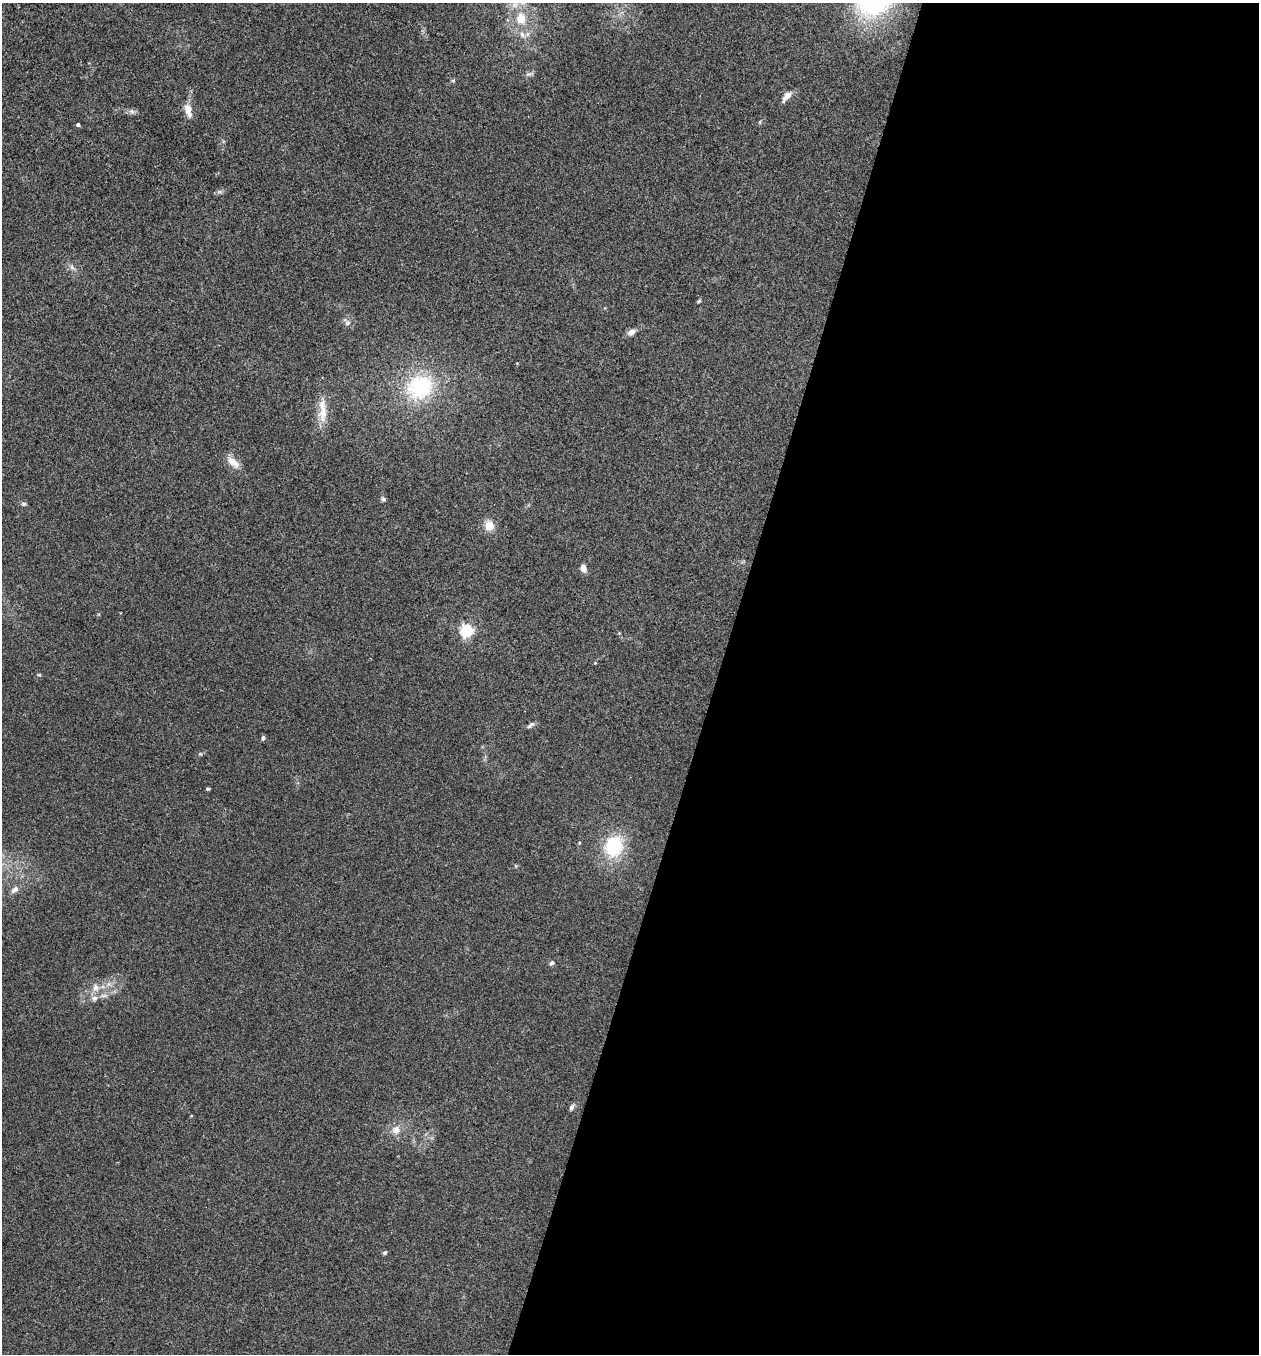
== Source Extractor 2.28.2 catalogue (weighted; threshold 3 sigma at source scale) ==
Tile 12 of 4 x 4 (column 4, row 3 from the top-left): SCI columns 3907-5163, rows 1358-2709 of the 5429 x 5415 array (HDU 1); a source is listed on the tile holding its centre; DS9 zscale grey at full resolution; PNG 1261 x 1356 px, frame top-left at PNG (2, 3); no overlay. Shown black and unused: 43% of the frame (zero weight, under 3 of 4 exposures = <1% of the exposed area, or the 3 px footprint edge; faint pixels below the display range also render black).
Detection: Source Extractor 2.28.2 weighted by HDU 2 'WHT'; one run over the whole footprint, this tile lists its part. Background 0.1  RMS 0.0062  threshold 0.0278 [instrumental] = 3 sigma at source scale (4.5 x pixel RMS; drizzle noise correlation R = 1.50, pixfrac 1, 0.05/0.05 arcsec/px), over >= 5 px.
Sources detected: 30; all 30 listed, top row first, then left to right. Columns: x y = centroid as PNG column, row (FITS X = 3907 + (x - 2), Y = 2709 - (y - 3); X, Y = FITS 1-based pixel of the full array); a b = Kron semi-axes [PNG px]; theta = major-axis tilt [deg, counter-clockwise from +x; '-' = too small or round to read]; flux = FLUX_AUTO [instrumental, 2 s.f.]
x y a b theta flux
521 18 14 12 89 9.5
522 34 9 6 -63 2.2
787 96 10 6 48 5.3
188 110 15 8 -77 6.3
132 111 8 5 -20 1.8
78 125 4 4 - 1.4
72 267 7 5 -58 1.6
699 301 6 4 45 0.71
347 323 6 5 - 1.1
631 332 7 6 - 3.6
420 387 30 27 21 48
323 413 25 11 84 9.9
233 462 19 9 -38 5.6
383 499 6 5 - 1.3
23 504 6 5 - 1
489 526 11 10 - 7.1
583 568 8 5 -77 4.1
467 630 6 5 - 100
39 675 6 4 -1 0.62
530 725 11 5 38 1.6
263 738 5 4 - 1.3
208 789 4 3 - 0.83
614 846 21 18 74 32
15 890 11 7 39 2.9
551 963 7 6 - 1.3
96 987 10 8 88 3.6
95 998 8 7 - 2.5
571 1107 8 5 64 1.7
396 1130 10 9 - 4.4
385 1253 5 5 - 0.94